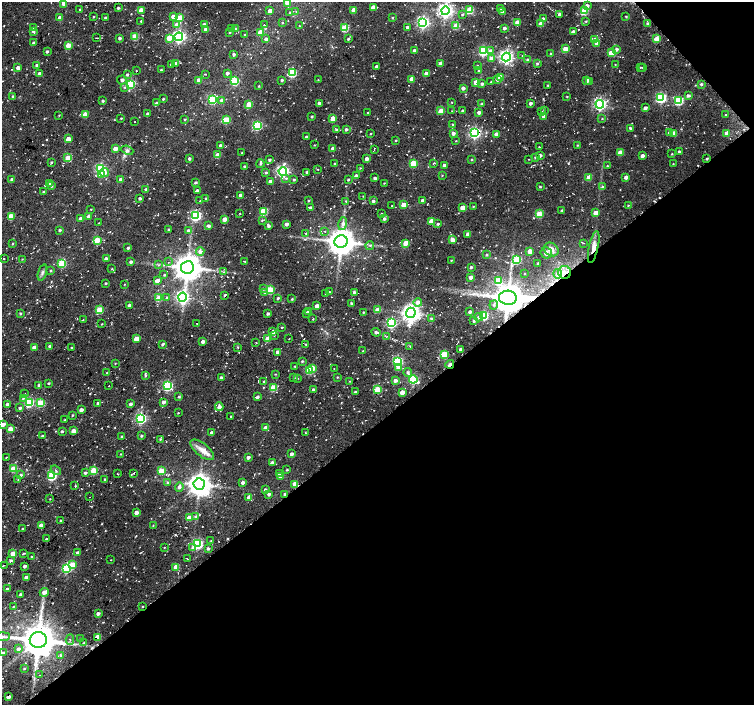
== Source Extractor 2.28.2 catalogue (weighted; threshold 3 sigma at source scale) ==
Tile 12 of 4 x 4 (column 4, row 3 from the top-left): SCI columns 4534-6036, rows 1628-3032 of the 6037 x 5999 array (HDU 1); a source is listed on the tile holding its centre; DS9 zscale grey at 2 x 2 block average (1 PNG px = mean of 2 x 2 image px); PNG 756 x 707 px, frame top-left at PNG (2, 2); each listed source drawn as its Kron ellipse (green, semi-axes under 4 px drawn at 4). Shown black and unused: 42% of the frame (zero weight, under 2 of 3 exposures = <1% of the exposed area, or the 3 px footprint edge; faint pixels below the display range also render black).
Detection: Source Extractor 2.28.2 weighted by HDU 2 'WHT'; one run over the whole footprint, this tile lists its part. Background 0.0519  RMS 0.0082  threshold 0.0367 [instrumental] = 3 sigma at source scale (4.5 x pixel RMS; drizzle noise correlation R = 1.50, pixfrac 1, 0.0396/0.0396 arcsec/px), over >= 5 px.
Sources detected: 637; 13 cosmic-ray / hot-pixel residue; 1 long thin detection or spike segment (spike, bleed or trail) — neither listed nor drawn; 5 inside a brighter listed object's ellipse — not listed separately; of the other 618, all 500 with FLUX_AUTO >= 0.983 (the completeness limit of this list) listed and drawn (118 fainter detections not listed), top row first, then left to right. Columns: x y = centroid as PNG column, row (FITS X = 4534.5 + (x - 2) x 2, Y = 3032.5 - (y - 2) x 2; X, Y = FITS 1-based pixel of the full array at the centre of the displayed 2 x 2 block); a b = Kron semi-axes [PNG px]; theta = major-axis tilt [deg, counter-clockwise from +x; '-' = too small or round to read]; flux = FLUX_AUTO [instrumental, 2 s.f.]
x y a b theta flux
63 3 3 3 - 8.7
287 3 3 3 - 26
587 6 3 3 - 7
373 7 3 3 - 14
118 8 2 2 - 3.2
80 9 2 2 - 1.6
501 9 3 3 - 13
141 10 3 3 - 25
354 10 3 3 - 22
470 10 3 3 - 66
270 11 3 3 - 13
296 11 3 2 - 1.1
445 11 4 4 - 690
584 11 3 3 - 80
290 12 4 2 - 1.4
502 12 3 3 - 4.5
559 14 3 2 - 5.6
462 15 3 3 - 2.3
173 16 3 3 - 13
626 16 2 2 - 1.7
93 17 2 2 - 1.6
60 18 3 3 - 19
105 18 2 2 - 2.1
179 18 3 3 - 70
392 18 2 2 - 1.7
543 19 3 3 - 8.4
141 21 2 2 - 1.6
586 21 3 2 - 1.7
423 22 4 4 - 390
517 22 3 3 - 18
282 23 3 2 - 1.7
204 24 3 3 - 4.7
541 24 3 3 - 22
648 24 3 3 - 5.3
177 25 3 3 - 17
264 25 2 2 - 1.1
299 26 2 2 - 1.1
456 26 3 3 - 42
34 27 3 3 - 1.6
408 27 3 3 - 5.1
231 28 2 2 - 1.4
235 28 2 2 - 1.4
345 28 3 3 - 85
504 28 3 2 - 5.1
206 29 3 3 - 16
33 31 4 3 - 3.5
230 32 3 2 - 1.7
260 32 3 3 - 28
573 32 3 2 - 7.8
245 35 3 2 - 3.3
135 37 3 3 - 56
179 37 4 4 - 430
97 38 2 2 - 2.2
120 38 2 2 - 4.7
169 38 3 3 - 37
266 39 3 3 - 7.4
348 39 3 2 - 3.3
656 39 3 3 - 30
595 40 3 3 - 22
34 43 2 2 - 7.3
597 43 3 3 - 7.2
68 45 3 3 - 38
566 49 3 3 - 30
616 49 3 3 - 4.2
414 50 3 2 - 6.4
483 51 4 3 - 160
491 51 4 3 - 7.2
47 52 3 2 - 4.2
611 53 3 3 - 32
234 54 2 2 - 4.4
551 54 2 2 - 2.2
522 56 3 2 - 1.5
506 57 4 4 - 560
491 59 3 3 - 19
527 60 4 3 - 2.2
175 63 4 3 - 6.8
441 63 3 2 - 12
537 63 3 3 - 2.6
171 64 3 3 - 3.8
615 64 2 2 - 0.98
36 65 3 2 - 3.4
376 66 2 2 - 4.1
477 66 3 2 - 1.6
640 67 3 2 - 1.1
18 68 3 2 - 11
643 68 3 2 - 1.2
161 70 2 2 - 1.5
479 70 2 2 - 1.8
136 71 2 2 - 0.98
227 73 3 3 - 6.8
292 73 4 3 - 120
426 73 3 2 - 9.4
40 74 3 2 - 7.3
127 74 3 3 - 3.1
205 74 3 2 - 1.3
500 77 3 3 - 17
412 79 3 3 - 18
497 79 3 3 - 7.2
122 80 5 4 - 5.2
199 80 3 3 - 20
282 80 2 2 - 3.8
318 80 3 2 - 1.4
586 80 3 3 - 9.3
235 81 3 3 - 98
589 81 3 2 - 2.4
476 82 3 3 - 25
491 82 3 3 - 1.6
130 84 3 3 - 140
482 84 3 2 - 4.3
701 84 3 3 - 3.3
548 85 2 2 - 1.5
259 86 3 2 - 1.6
125 87 3 3 - 2.1
463 88 2 2 - 7.7
567 96 2 2 - 1.4
688 96 4 3 - 4.8
13 97 2 2 - 4.4
661 98 4 3 - 220
163 99 2 2 - 2.1
212 100 3 3 - 87
221 100 4 3 - 4.1
103 101 2 2 - 3.4
679 101 4 3 - 110
452 102 2 2 - 1.1
156 103 4 2 - 2.5
319 103 3 2 - 5.4
530 103 3 2 - 6.5
249 104 3 3 - 42
482 104 3 3 - 3.5
600 104 4 4 - 370
645 108 3 2 - 8.6
544 110 2 2 - 1.3
441 111 3 3 - 38
452 111 3 2 - 1.3
463 111 2 2 - 5.2
541 111 2 2 - 1.1
479 112 2 2 - 6.6
367 113 2 2 - 2.2
85 114 3 3 - 29
148 114 2 2 - 6.4
59 115 3 2 - 1.4
725 115 2 2 - 0.99
312 116 2 2 - 2.7
544 117 3 3 - 13
121 118 3 3 - 1.5
333 118 3 3 - 34
185 119 3 3 - 1.6
602 119 3 2 - 1.2
226 120 3 3 - 72
135 122 2 2 - 1.3
453 124 2 2 - 2.1
257 125 4 3 - 150
630 128 2 2 - 3.1
336 129 3 2 - 2.4
346 129 2 2 - 4.2
453 133 3 2 - 7.1
475 133 4 4 - 320
669 133 3 2 - 4.5
674 133 3 3 - 12
727 133 3 3 - 18
370 134 2 2 - 1.3
496 134 3 3 - 16
307 137 3 2 - 3.5
68 139 3 3 - 22
396 141 2 2 - 1.5
456 141 3 2 - 1.1
315 145 2 2 - 1.3
577 145 2 2 - 1.7
220 146 3 2 - 6
539 147 2 2 - 1.3
115 149 3 3 - 21
333 149 3 2 - 12
374 149 3 2 - 1.1
127 150 6 3 -23 3.6
679 151 2 2 - 3
620 152 3 3 - 24
242 153 2 2 - 1.1
672 153 2 2 - 1.1
218 155 3 3 - 29
540 155 3 2 - 5.6
642 156 3 2 - 9.3
535 157 3 3 - 2
68 158 3 3 - 45
189 159 3 3 - 4
367 159 3 3 - 9.7
472 159 3 2 - 1.8
529 159 2 2 - 1.2
707 159 3 2 - 2.7
269 160 2 2 - 4.1
51 162 2 2 - 2.5
413 163 3 3 - 60
433 163 3 2 - 1.2
260 164 4 3 - 2.9
335 164 3 2 - 2.2
673 164 2 2 - 1.1
444 165 3 2 - 9.5
244 166 3 2 - 2.3
607 166 3 2 - 1.7
360 168 2 2 - 1.4
100 169 4 3 - 270
318 169 2 2 - 1.1
283 171 4 4 - 390
104 172 5 4 - 8.9
307 172 2 2 - 2.4
266 173 3 3 - 3
101 174 4 4 - 9.7
442 175 3 2 - 1.2
356 176 3 2 - 8.6
589 177 3 3 - 26
626 177 3 3 - 7.8
286 178 4 3 - 3
375 178 2 2 - 5.4
12 179 2 2 - 5.2
121 179 3 3 - 7.4
348 179 2 2 - 2.5
294 180 2 2 - 2.4
270 181 3 3 - 8.9
196 182 3 2 - 3.5
384 183 3 2 - 1.1
50 184 3 2 - 2.1
52 186 3 2 - 3.3
603 186 3 3 - 2.4
540 187 2 2 - 2.1
146 189 2 2 - 2.8
197 190 3 3 - 4.4
43 192 2 2 - 1.7
241 195 3 2 - 11
363 196 2 2 - 1.1
140 198 2 2 - 4.1
206 199 3 3 - 3.1
308 200 2 2 - 1.9
422 200 2 2 - 6.9
199 201 3 2 - 0.99
346 201 3 2 - 1.4
373 201 3 2 - 4.2
404 205 3 3 - 33
628 205 3 2 - 1.6
392 206 2 2 - 1.1
473 206 3 2 - 1.4
310 208 3 2 - 5.8
462 208 3 3 - 24
91 209 2 2 - 1.1
264 211 3 3 - 85
562 211 3 2 - 1.6
240 213 2 2 - 1
381 213 3 2 - 1.1
596 213 3 3 - 20
539 214 3 3 - 59
11 216 3 3 - 42
89 216 3 2 - 11
196 216 4 3 - 240
80 218 3 3 - 7
225 219 3 3 - 18
384 219 3 3 - 4.2
262 220 3 3 - 2
431 221 3 3 - 26
99 223 3 2 - 1.4
286 224 3 2 - 7.1
343 224 6 4 74 6.6
438 224 2 2 - 2.9
208 226 3 3 - 5.9
268 226 3 2 - 5
169 229 2 2 - 2.3
60 230 2 2 - 3.3
188 230 3 3 - 5
325 231 3 2 - 1.2
306 233 2 2 - 1.2
468 234 3 2 - 8.7
97 240 3 3 - 45
452 240 4 3 - 11
341 241 6 6 - 3000
406 243 3 3 - 34
584 243 2 2 - 1.1
12 244 2 2 - 1.6
370 245 4 3 - 2.4
594 247 16 4 78 14
128 248 2 2 - 3.5
551 249 8 6 -36 13
200 251 4 3 - 8.9
530 251 3 3 - 24
546 253 6 5 - 6.4
486 255 3 3 - 2.4
4 258 2 2 - 1.5
22 259 3 2 - 1.2
106 259 3 2 - 9
451 260 3 2 - 1.6
517 260 3 3 - 96
131 262 3 2 - 4.3
168 262 2 2 - 1.1
245 262 3 2 - 2.5
62 263 3 3 - 110
538 263 2 2 - 1.6
159 265 3 2 - 1.4
187 267 6 6 - 2900
471 267 3 3 - 3.3
112 269 3 2 - 1.2
51 270 3 3 - 1.9
42 272 8 4 72 5.1
223 272 3 2 - 1.5
565 272 6 6 - 13
524 274 2 2 - 1.3
558 274 5 3 - 4.7
164 275 4 2 - 1.5
470 277 3 3 - 8.5
157 281 3 3 - 15
498 281 4 3 - 65
106 283 2 2 - 2.3
124 284 2 2 - 1
263 289 4 3 - 2.9
270 290 3 3 - 88
329 292 3 2 - 1.2
354 292 2 2 - 3.8
264 293 3 2 - 1.8
326 294 2 2 - 1.6
225 295 3 2 - 3.2
182 297 4 4 - 430
159 298 3 3 - 53
167 298 3 3 - 4
278 298 3 2 - 3.5
508 298 9 7 -5 3800
292 299 3 2 - 1.9
418 302 4 4 - 8.8
351 303 2 2 - 3.7
129 305 3 2 - 7.3
494 305 4 4 - 4.2
317 306 3 2 - 18
100 310 3 3 - 66
378 310 3 3 - 26
308 311 3 3 - 7.6
363 312 2 2 - 1.3
470 312 2 2 - 5
20 313 3 3 - 2.2
411 313 5 5 - 1100
268 314 3 2 - 4.2
307 314 2 2 - 2.7
484 316 3 3 - 120
479 317 4 4 - 5.7
313 319 2 2 - 1.9
432 319 3 3 - 3.4
83 320 2 2 - 1.3
474 321 3 3 - 3.4
197 323 2 2 - 5.4
391 323 4 4 - 220
102 324 2 2 - 1.6
282 327 2 2 - 1.8
273 332 3 3 - 8.5
376 332 5 3 - 5
274 335 3 2 - 1.5
387 336 3 2 - 1.2
289 338 2 2 - 1.1
136 339 3 3 - 30
268 339 3 3 - 37
203 341 3 3 - 8.1
256 342 2 2 - 1.1
163 344 3 2 - 3.7
306 344 3 2 - 1.7
50 346 3 3 - 5.1
410 346 2 2 - 1.1
34 347 3 3 - 16
238 347 3 2 - 1.4
72 348 2 2 - 1.8
460 349 2 2 - 3.5
363 351 2 2 - 1.1
278 352 3 2 - 13
444 354 3 3 - 67
302 361 3 2 - 2.2
397 361 4 3 - 200
115 363 3 2 - 1.2
450 364 4 2 - 20
295 366 2 2 - 1.7
312 368 3 3 - 26
334 368 2 2 - 1.2
398 368 4 3 - 12
310 370 3 3 - 82
408 372 4 3 - 4.3
107 373 3 2 - 1.5
275 374 3 2 - 1.3
145 376 3 2 - 1.5
294 377 3 2 - 0.99
337 377 3 2 - 1.5
221 378 3 3 - 4.5
298 378 2 2 - 1.4
413 379 4 3 - 150
395 380 4 3 - 9.3
264 381 2 2 - 2.4
350 381 3 2 - 1.3
48 383 3 2 - 1.9
39 385 3 3 - 4.8
109 386 2 2 - 1
167 386 4 3 - 190
273 388 3 3 - 59
313 390 2 2 - 4.9
377 390 3 3 - 69
355 392 3 2 - 2.3
402 392 3 3 - 17
25 394 2 2 - 1.1
179 397 3 3 - 2.9
257 397 3 2 - 4.8
23 398 3 3 - 1.8
29 402 4 3 - 130
163 402 3 2 - 7.2
40 403 3 3 - 58
98 403 3 3 - 2.8
130 404 3 3 - 4.8
7 405 3 3 - 9.2
219 407 4 4 - 9.5
20 408 3 3 - 3.5
81 410 3 3 - 9.7
178 413 2 2 - 1.2
72 415 3 2 - 1.7
231 416 2 2 - 1.3
141 418 4 3 - 280
65 420 3 2 - 1.3
3 424 4 3 - 7.9
266 428 3 3 - 20
11 429 3 3 - 20
62 431 3 2 - 3
73 431 3 3 - 18
212 433 3 3 - 5.2
305 433 2 2 - 1.1
42 436 2 2 - 2.7
142 436 3 2 - 2.8
122 437 3 2 - 2
160 439 3 3 - 1.9
202 450 14 6 -39 16
121 454 2 2 - 1.1
292 454 3 3 - 7.5
6 457 3 2 - 1
248 457 3 3 - 5.5
272 463 3 2 - 6.4
13 469 3 3 - 49
56 470 5 2 - 2.8
93 470 3 3 - 55
287 470 2 2 - 2
162 471 3 3 - 57
85 473 3 3 - 4.7
134 473 3 2 - 2.1
117 474 3 2 - 1.4
280 474 3 3 - 9.6
21 475 3 3 - 3.7
52 476 4 3 - 150
281 476 3 2 - 10
105 479 2 2 - 2.3
18 480 3 2 - 1.5
243 482 3 3 - 7.2
167 483 3 3 - 2.4
199 484 5 5 - 2000
295 484 3 3 - 16
75 486 3 2 - 1.6
179 487 5 4 - 5.4
265 489 3 2 - 2.9
269 494 3 2 - 4.5
285 494 3 2 - 6.3
90 497 2 2 - 1.1
249 497 3 2 - 15
50 499 2 2 - 1.1
136 512 3 3 - 9.7
196 517 4 3 - 5
189 518 3 3 - 28
61 520 3 2 - 1.7
41 525 3 3 - 14
153 526 3 3 - 1.2
23 529 3 2 - 1.6
46 539 2 2 - 3
211 541 3 2 - 1.4
198 544 4 3 - 210
164 547 2 2 - 1.1
193 548 4 3 - 7.3
208 548 2 2 - 4.5
13 553 3 3 - 24
77 553 3 3 - 5.8
23 554 3 2 - 2
32 557 2 2 - 2.8
187 559 3 2 - 1.1
111 560 2 2 - 1.5
11 561 2 2 - 5.3
3 565 2 2 - 1.5
72 565 3 3 - 44
25 566 3 2 - 5.9
176 567 4 3 - 19
66 568 4 3 - 170
26 577 3 3 - 4.7
7 589 2 2 - 6.9
44 592 4 3 - 9.7
20 594 2 2 - 3.2
142 606 3 2 - 1.4
13 607 3 2 - 1.1
98 613 3 2 - 6.9
3 637 7 3 5 5
98 637 3 3 - 29
81 639 3 2 - 2.2
38 640 8 8 - 4800
70 640 5 2 - 2.6
84 643 4 3 - 2.7
18 649 3 3 - 6
3 653 2 2 - 5.2
61 655 4 3 - 2.3
24 668 3 2 - 1.8
40 675 2 2 - 1.4
8 697 3 2 - 14
Overlapping masked pixels (flux is a lower limit): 6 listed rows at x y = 594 247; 565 272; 508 298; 450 364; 285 494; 38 640
Isophote crosses this tile's border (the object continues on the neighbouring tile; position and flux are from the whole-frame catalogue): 3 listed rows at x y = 63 3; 287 3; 3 424
Diffuse or blended objects may show on this block-average render without a row.